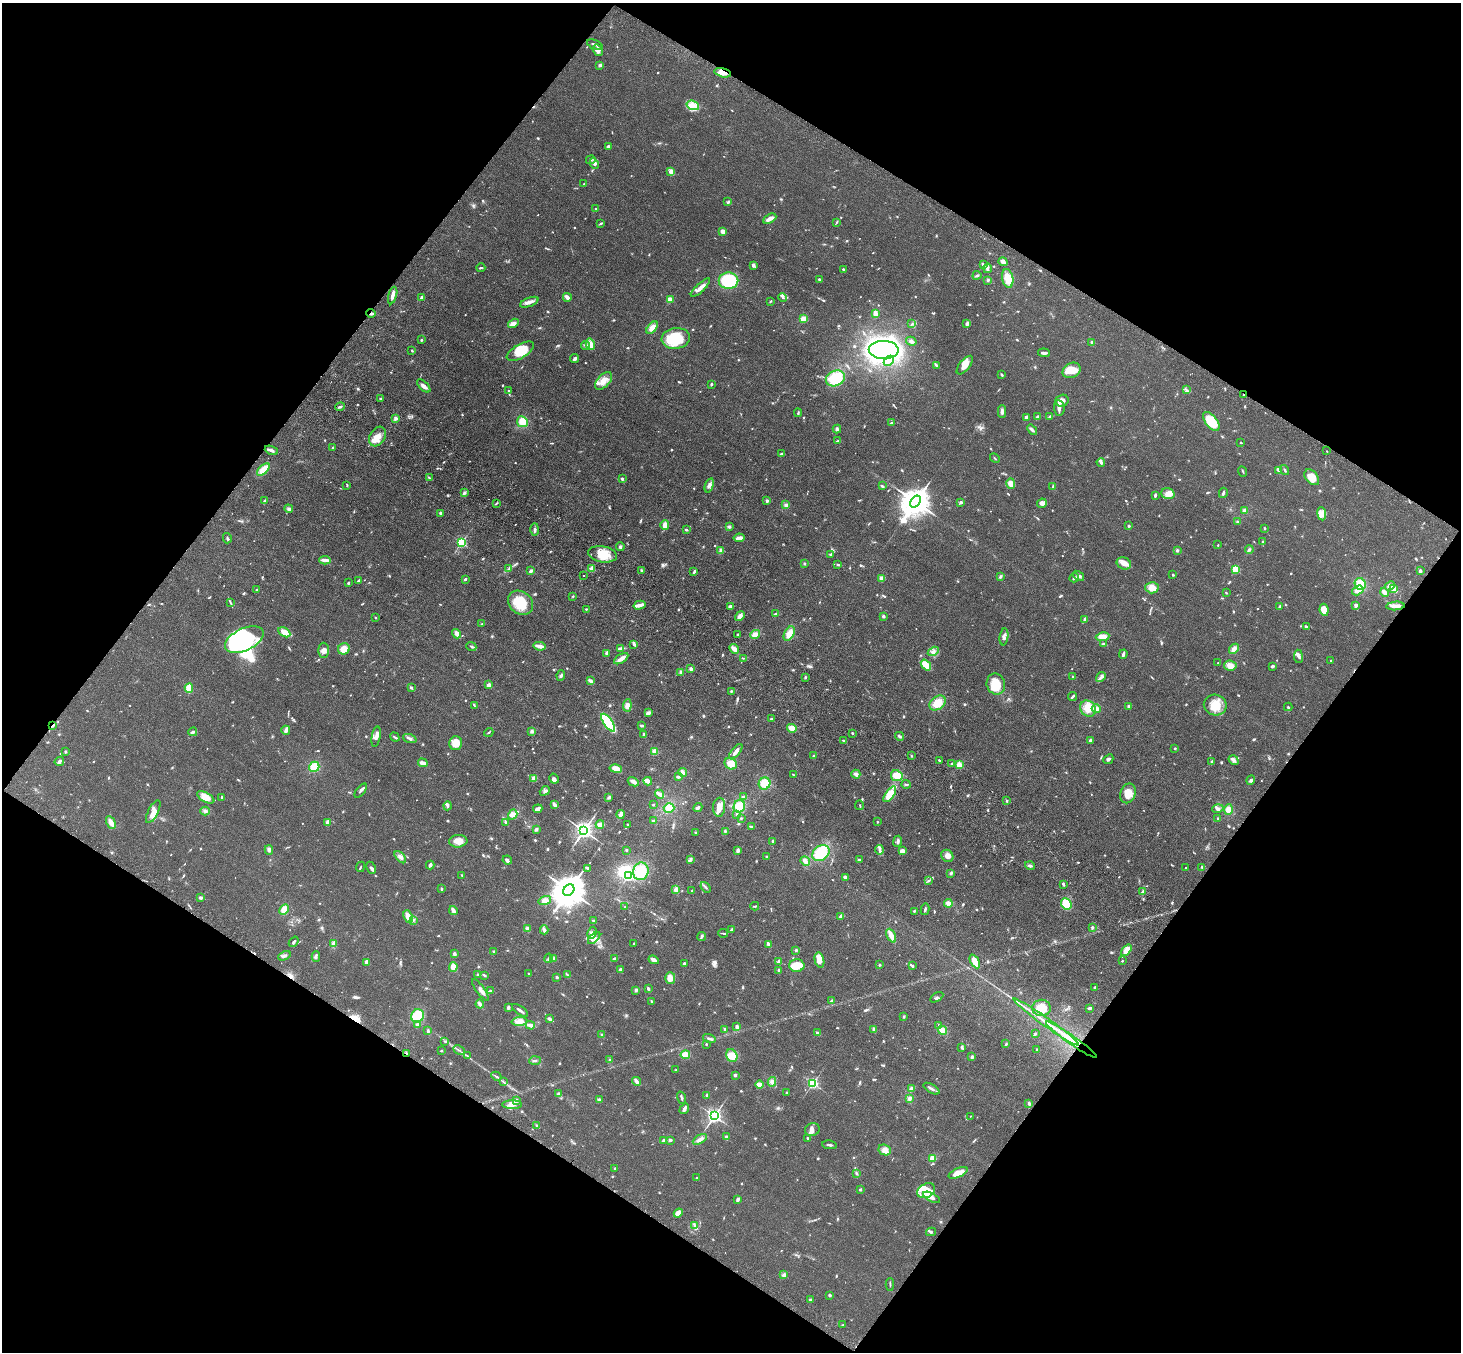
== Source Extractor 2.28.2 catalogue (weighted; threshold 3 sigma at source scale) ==
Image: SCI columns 79-5913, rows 251-5648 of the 5990 x 6038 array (HDU 1 of 3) = the unmasked area's bounding box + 8 px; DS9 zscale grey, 4 x 4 block average (1 PNG px = mean of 4 x 4 image px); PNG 1463 x 1354 px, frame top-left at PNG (2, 3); each listed source drawn as its Kron ellipse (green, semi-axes under 4 px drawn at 4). Shown black and unused: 49% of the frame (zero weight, under 3 of 4 exposures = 6% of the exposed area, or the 3 px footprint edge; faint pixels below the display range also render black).
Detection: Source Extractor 2.28.2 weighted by HDU 2 'WHT'. Background 0.0389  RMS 0.0045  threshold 0.0204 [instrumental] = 3 sigma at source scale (4.5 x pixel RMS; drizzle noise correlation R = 1.50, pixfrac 1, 0.05/0.05 arcsec/px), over >= 5 px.
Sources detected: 1060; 4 too faint to see at this stretch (4 x 4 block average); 4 inside a brighter object's white glare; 3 cosmic-ray / hot-pixel residue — neither listed nor drawn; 20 coinciding with a brighter row at this scale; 63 inside a brighter listed object's ellipse — not listed separately; of the other 966, all 500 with FLUX_AUTO >= 2.54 (the completeness limit of this list) listed and drawn (466 fainter detections not listed), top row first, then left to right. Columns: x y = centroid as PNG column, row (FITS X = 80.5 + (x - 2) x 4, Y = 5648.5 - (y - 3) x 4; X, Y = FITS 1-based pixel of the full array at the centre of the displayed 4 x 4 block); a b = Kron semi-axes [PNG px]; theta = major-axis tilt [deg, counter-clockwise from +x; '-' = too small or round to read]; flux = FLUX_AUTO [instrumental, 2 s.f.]
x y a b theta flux
595 44 8 2 -22 6.8
598 50 6 4 -57 12
600 65 3 3 - 6
723 73 8 4 -14 24
693 105 6 4 -18 17
608 146 2 2 - 25
591 160 5 2 - 2.8
594 164 5 3 - 8.1
671 171 4 4 - 10
584 184 2 2 - 4.8
728 202 4 2 - 5
596 209 2 2 - 8
770 219 7 3 27 18
836 222 4 2 - 3.1
601 223 4 2 - 2.9
723 231 3 3 - 21
1003 262 5 3 - 11
983 264 4 2 - 5.5
753 265 4 3 - 6.2
481 268 4 2 - 3.2
987 268 5 3 - 7.6
843 269 3 2 - 3.2
977 275 4 2 - 4.3
1008 278 9 5 -78 35
819 279 3 2 - 3.5
988 280 3 3 - 3.7
728 281 10 8 0 190
700 288 13 3 44 16
393 295 9 3 75 14
422 297 3 2 - 12
567 297 4 2 - 16
783 297 4 4 - 6.4
670 299 2 2 - 78
770 301 3 2 - 2.8
529 302 10 4 21 13
371 313 5 2 - 5.1
875 314 4 2 - 18
803 319 2 2 - 120
513 323 6 3 32 15
967 323 4 3 - 5.8
912 324 4 2 - 3.4
652 328 7 4 51 24
676 338 14 10 8 110
421 340 2 2 - 8.6
911 341 5 4 - 6.8
1092 342 3 2 - 4.7
590 344 6 4 -77 24
586 345 4 3 - 5.5
412 350 3 2 - 2.7
884 350 15 9 -1 1400
520 351 15 7 30 63
1044 353 6 2 -6 8.7
575 359 4 3 - 7.1
889 361 6 2 45 7.4
937 365 4 2 - 3.4
965 365 11 5 50 24
1072 370 9 7 26 38
1001 374 3 2 - 3.3
835 378 10 7 24 99
604 381 10 6 46 25
711 384 2 2 - 4
424 386 8 3 -44 12
509 390 2 2 - 7.7
1186 390 3 2 - 4
1243 395 2 2 - 6
380 398 2 2 - 3.2
1062 401 7 6 - 16
340 407 5 2 - 5.1
1059 408 8 5 -84 11
1002 411 6 3 89 8.4
798 413 4 2 - 3.7
1050 416 3 2 - 6
1026 417 2 2 - 35
1038 417 3 3 - 5.4
396 418 3 3 - 6.8
1211 421 11 5 -52 67
522 422 5 5 - 37
891 423 3 2 - 3.5
837 429 4 3 - 5.8
1032 430 6 3 -51 6.4
377 436 10 7 58 26
838 441 3 2 - 4.4
1241 442 2 2 - 2.6
333 448 2 2 - 6.1
271 450 7 2 -21 11
1327 451 2 2 - 3.1
781 454 2 2 - 24
995 458 5 2 - 2.7
1101 462 4 3 - 6.2
263 469 8 4 43 39
1278 470 3 2 - 7.1
1284 470 5 2 - 3.8
1243 471 5 2 - 2.6
1312 477 9 6 -50 36
429 478 4 2 - 2.6
622 479 3 2 - 4.5
1011 483 5 4 - 18
709 485 7 4 71 10
347 486 2 2 - 3
882 486 3 2 - 5.8
1053 487 4 2 - 2.9
464 493 3 3 - 5
1223 493 5 2 - 6.1
1168 494 6 5 - 17
1155 495 4 2 - 5.7
264 501 4 3 - 4.3
767 501 3 3 - 4.7
915 502 6 4 55 5800
961 502 3 2 - 6.1
497 503 3 2 - 2.7
1042 503 5 4 - 9.9
786 505 3 3 - 8.2
289 509 4 3 - 7.2
1244 510 4 3 - 7.5
441 514 3 3 - 6
1322 514 6 4 -84 12
1238 522 4 2 - 4.9
665 525 5 3 - 15
1129 526 2 2 - 15
729 527 3 2 - 3.4
1265 528 2 2 - 3.1
535 530 6 3 89 6.3
686 530 3 2 - 4.2
227 538 5 2 - 4.1
739 538 5 3 - 15
1263 541 2 2 - 6.9
461 542 2 2 - 380
1218 545 2 2 - 4.7
620 547 4 3 - 5.2
1177 550 3 2 - 3.6
1249 550 4 3 - 5.6
721 551 4 2 - 12
602 554 14 8 -11 58
831 554 3 2 - 4
325 560 6 2 -4 24
804 563 2 2 - 2.6
1124 563 7 5 -23 19
837 565 2 2 - 3.1
592 568 2 2 - 79
509 569 4 2 - 3.5
1235 569 2 2 - 170
642 570 3 2 - 4.3
531 571 3 3 - 6.7
1420 571 2 2 - 26
694 572 4 2 - 4.8
583 575 2 2 - 3.9
1173 575 2 2 - 2.8
1078 576 6 3 -37 7.8
1000 577 3 3 - 4.8
882 578 4 3 - 11
1074 578 5 2 - 6.3
465 579 2 2 - 7.1
359 581 3 2 - 4.5
348 583 2 2 - 4.4
1360 584 6 5 - 46
1390 586 5 3 - 16
1152 588 6 5 - 30
1394 589 4 2 - 38
257 590 2 2 - 6.6
1358 590 6 4 33 20
1384 592 4 2 - 18
1226 593 2 2 - 2.6
573 596 2 2 - 2.6
230 602 3 2 - 2.6
520 603 13 11 -42 82
639 605 6 2 15 19
1356 605 2 2 - 35
730 606 4 2 - 8.1
1280 606 4 2 - 6.3
1395 606 9 3 4 21
586 609 2 2 - 6.2
1324 610 6 4 -81 30
776 614 3 2 - 7.6
740 616 5 3 - 13
883 616 3 3 - 5.1
375 618 2 2 - 2.9
1084 619 3 2 - 3.1
482 624 3 2 - 2.5
1306 627 4 3 - 5.5
284 632 6 4 -31 31
457 634 5 3 - 14
738 634 2 2 - 2.7
755 634 5 4 - 18
789 634 8 4 61 33
1004 637 8 3 82 11
1103 637 7 4 8 22
244 640 20 11 26 320
634 644 4 2 - 9.5
1103 644 3 2 - 5.2
471 646 5 2 - 4.2
540 646 6 2 -11 22
344 649 6 5 - 29
621 649 4 2 - 17
734 649 5 3 - 21
1234 649 5 3 - 12
324 650 7 5 -89 14
933 651 6 3 31 8.3
607 653 3 3 - 10
1123 654 5 2 - 6.6
1298 656 7 3 -82 7.2
743 658 3 2 - 2.6
621 659 8 3 33 23
1331 660 2 2 - 3.1
1218 663 2 2 - 6.7
926 665 6 4 -51 35
1230 666 6 5 - 19
1272 666 3 2 - 6.5
691 669 2 2 - 35
681 672 3 2 - 8.7
561 675 5 3 - 4.9
1073 676 2 2 - 3.2
805 677 3 2 - 3.3
1101 677 5 3 - 7.5
590 681 4 2 - 12
996 684 10 9 - 62
488 685 2 2 - 41
411 687 3 2 - 4.1
189 688 5 3 - 55
731 691 2 2 - 2.7
1073 697 5 2 - 5.5
937 703 9 6 39 45
474 705 3 2 - 2.6
627 705 6 4 84 15
1215 705 11 10 - 51
1129 706 3 3 - 7
1288 707 4 2 - 3.6
1088 709 8 7 - 42
1096 709 4 4 - 12
648 713 3 3 - 11
771 719 3 2 - 3.3
608 723 10 3 -54 230
53 725 3 2 - 6.5
641 726 3 2 - 7.6
792 728 5 4 - 21
286 730 4 3 - 11
532 731 4 3 - 6.3
193 732 4 2 - 6.5
489 732 5 2 - 2.9
852 733 2 2 - 3.7
644 734 3 2 - 6.2
899 736 5 2 - 5.4
376 737 10 4 81 13
395 737 5 2 - 3.9
410 738 7 2 -20 6.6
1090 740 2 2 - 21
844 741 3 2 - 4.8
456 743 7 6 - 40
1175 748 2 2 - 2.9
655 751 4 4 - 17
65 752 4 2 - 2.6
736 752 9 3 51 15
814 756 3 2 - 3.7
911 756 3 2 - 3.1
1108 759 5 3 - 5.8
939 760 4 2 - 3.1
1234 760 5 3 - 10
59 761 5 2 - 8.9
1212 761 3 2 - 3.1
423 763 5 2 - 17
731 764 6 5 - 29
952 764 2 2 - 12
959 764 2 2 - 120
314 767 5 5 - 46
616 769 6 4 -11 26
683 773 4 2 - 15
856 774 4 3 - 9.8
793 775 2 2 - 2.7
897 776 6 5 - 35
678 777 4 2 - 6.1
534 779 4 3 - 25
554 779 5 4 - 6.9
1251 780 5 3 - 5.4
648 781 4 3 - 13
633 782 6 2 -29 18
765 784 6 5 - 43
906 784 4 2 - 4.5
361 791 8 2 52 5.6
545 791 5 3 - 6.2
1128 793 10 7 69 34
660 794 4 2 - 15
890 794 9 4 56 57
206 797 9 4 -30 30
222 797 3 2 - 2.9
609 797 3 2 - 5.3
743 797 3 2 - 3.9
1006 801 3 2 - 4.8
554 805 4 2 - 9.7
653 805 2 2 - 3
860 805 5 2 - 2.7
447 806 4 3 - 5.3
739 806 6 5 - 38
719 807 9 6 87 32
669 808 5 5 - 24
698 808 5 2 - 7.4
538 809 5 3 - 10
1218 809 5 3 - 7
1229 810 5 4 - 21
205 811 4 3 - 6.9
153 812 12 5 63 24
513 814 5 4 - 15
620 814 4 2 - 16
737 814 3 2 - 4.8
741 818 2 2 - 2.9
1218 819 3 2 - 7.2
653 821 2 2 - 5.6
111 822 7 4 -63 17
328 822 4 3 - 12
505 822 4 3 - 4.1
877 822 2 2 - 2.7
627 824 2 2 - 2.8
600 825 4 3 - 15
751 826 3 2 - 5.5
536 829 3 2 - 7.3
584 831 3 3 - 1600
725 831 3 2 - 3.6
696 833 3 3 - 3.1
458 841 9 6 6 26
773 841 3 2 - 4.3
898 841 5 2 - 8.7
269 850 5 4 - 7.4
626 850 2 2 - 4.1
879 850 5 2 - 5.2
738 851 3 2 - 9.6
902 851 3 3 - 15
821 853 9 7 36 95
766 856 2 2 - 2.9
947 856 6 5 - 13
400 857 7 3 -48 10
507 860 5 3 - 5.6
690 860 3 2 - 4.1
859 860 3 3 - 3.5
805 861 5 3 - 23
430 865 4 2 - 7.9
1030 866 5 2 - 5.8
360 867 5 2 - 2.9
1202 867 4 2 - 2.6
371 868 6 3 -64 5.4
587 868 3 2 - 6.2
1186 868 2 2 - 2.6
641 871 9 7 76 77
951 873 3 3 - 4.9
462 875 2 2 - 2.8
628 875 2 2 - 370
845 877 4 2 - 9.1
928 881 3 2 - 3.3
1063 884 4 2 - 5.4
706 887 6 2 -49 4.7
441 889 3 2 - 4.3
569 890 6 5 - 8300
676 890 3 3 - 11
692 890 2 2 - 2.6
1143 891 4 2 - 4.1
200 898 3 2 - 8.6
545 900 6 3 16 18
948 903 4 3 - 18
1066 904 6 5 - 71
755 906 4 2 - 3.7
625 907 2 2 - 2.7
284 909 5 4 - 25
925 909 6 2 78 4.9
453 911 4 2 - 12
914 911 3 3 - 2.6
841 916 3 2 - 11
408 917 6 3 -66 28
413 920 3 2 - 4.6
593 921 3 2 - 3.7
1092 927 3 2 - 7.3
528 929 4 3 - 11
732 929 3 2 - 4.6
544 930 4 2 - 12
592 933 6 4 63 11
723 933 5 2 - 3.3
891 936 7 3 -64 32
702 937 4 3 - 5.6
594 938 7 3 44 10
294 942 6 2 52 5.9
334 944 4 3 - 16
633 944 2 2 - 2.9
769 944 3 2 - 16
796 950 2 2 - 4
1126 950 7 3 49 19
493 951 2 2 - 2.9
454 954 3 2 - 6
284 956 6 3 27 7.7
316 957 5 2 - 4.5
549 958 5 2 - 4.7
554 959 3 3 - 10
614 959 3 2 - 5.2
654 960 5 2 - 14
819 960 8 4 -76 19
779 961 3 2 - 11
975 961 7 4 -61 24
1122 961 2 2 - 2.8
367 962 3 2 - 14
684 963 3 2 - 5.5
879 965 2 2 - 3.1
797 966 8 6 -2 42
912 966 3 2 - 3.3
453 967 5 3 - 23
620 970 3 2 - 7.3
779 971 3 2 - 7.4
478 974 3 2 - 3.6
529 974 2 2 - 2.8
484 975 4 2 - 2.9
567 975 3 2 - 3.4
557 977 3 2 - 3.7
670 978 6 5 - 23
1095 987 2 2 - 15
648 989 3 2 - 6.1
480 990 13 3 -54 12
636 990 3 2 - 7.4
491 991 3 2 - 6.3
937 997 7 2 31 4.6
831 1001 3 2 - 6.9
652 1002 3 2 - 3.9
480 1004 4 2 - 13
508 1007 3 2 - 7
1041 1008 9 8 - 62
1089 1008 4 2 - 7.2
520 1010 9 2 -34 9.4
417 1016 7 6 - 64
904 1017 3 2 - 2.8
549 1019 3 2 - 12
520 1022 8 4 5 22
1046 1022 40 2 -35 37
417 1025 4 3 - 5.9
530 1025 4 2 - 26
939 1026 3 3 - 3.9
737 1027 3 2 - 8.3
725 1029 3 2 - 6.2
873 1029 3 3 - 4.3
942 1030 5 4 - 23
428 1031 3 2 - 4.2
817 1033 3 2 - 4.8
1035 1034 3 2 - 5.7
602 1035 3 2 - 3.1
709 1038 6 2 -17 5
1072 1040 31 3 -35 55
445 1042 3 2 - 2.6
706 1044 2 2 - 3.3
1006 1044 3 2 - 2.7
962 1048 4 2 - 3.6
1037 1049 3 2 - 3
459 1050 6 2 -30 4
441 1051 2 2 - 3.1
406 1053 3 2 - 2.9
685 1055 5 3 - 30
467 1056 4 2 - 2.6
732 1056 7 5 -64 39
972 1057 3 3 - 5.4
610 1060 2 2 - 4.4
535 1061 6 2 3 5.6
676 1070 3 2 - 3.4
735 1075 3 3 - 4.8
496 1076 5 2 - 3.4
636 1081 4 2 - 27
503 1082 4 2 - 2.7
772 1082 5 4 - 10
813 1083 2 2 - 430
759 1085 4 3 - 23
912 1089 4 3 - 14
931 1089 9 2 -30 7.4
787 1092 2 2 - 2.5
558 1094 3 3 - 5
707 1096 3 2 - 7.9
681 1098 6 2 -73 4.8
909 1099 4 4 - 6.7
516 1100 3 2 - 9
599 1100 3 2 - 6.5
1029 1104 4 2 - 5.7
512 1105 10 4 -1 16
684 1109 5 2 - 14
714 1116 3 2 - 1100
970 1116 2 2 - 2.9
537 1126 3 2 - 3.7
812 1130 7 6 - 15
726 1136 3 2 - 2.9
807 1138 2 2 - 3.2
700 1139 8 3 30 12
663 1140 4 2 - 4.5
670 1140 4 2 - 4.3
830 1145 7 2 -7 5.5
885 1150 6 5 - 18
933 1158 3 3 - 45
615 1168 2 2 - 2.7
856 1173 3 2 - 3.5
958 1173 10 4 24 27
697 1178 2 2 - 3
860 1189 2 2 - 16
926 1191 9 6 28 35
932 1197 9 3 -27 14
738 1199 3 2 - 10
678 1213 5 3 - 27
695 1226 3 3 - 4.9
931 1232 5 2 - 3.9
784 1275 3 3 - 7.9
890 1284 6 2 88 3.1
830 1295 2 2 - 6.6
810 1300 3 2 - 4.7
843 1325 3 2 - 2.5
Overlapping masked pixels (flux is a lower limit): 6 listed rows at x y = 723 73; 371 313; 1243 395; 53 725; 1072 1040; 406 1053
Diffuse or blended objects may show on this block-average render without a row.